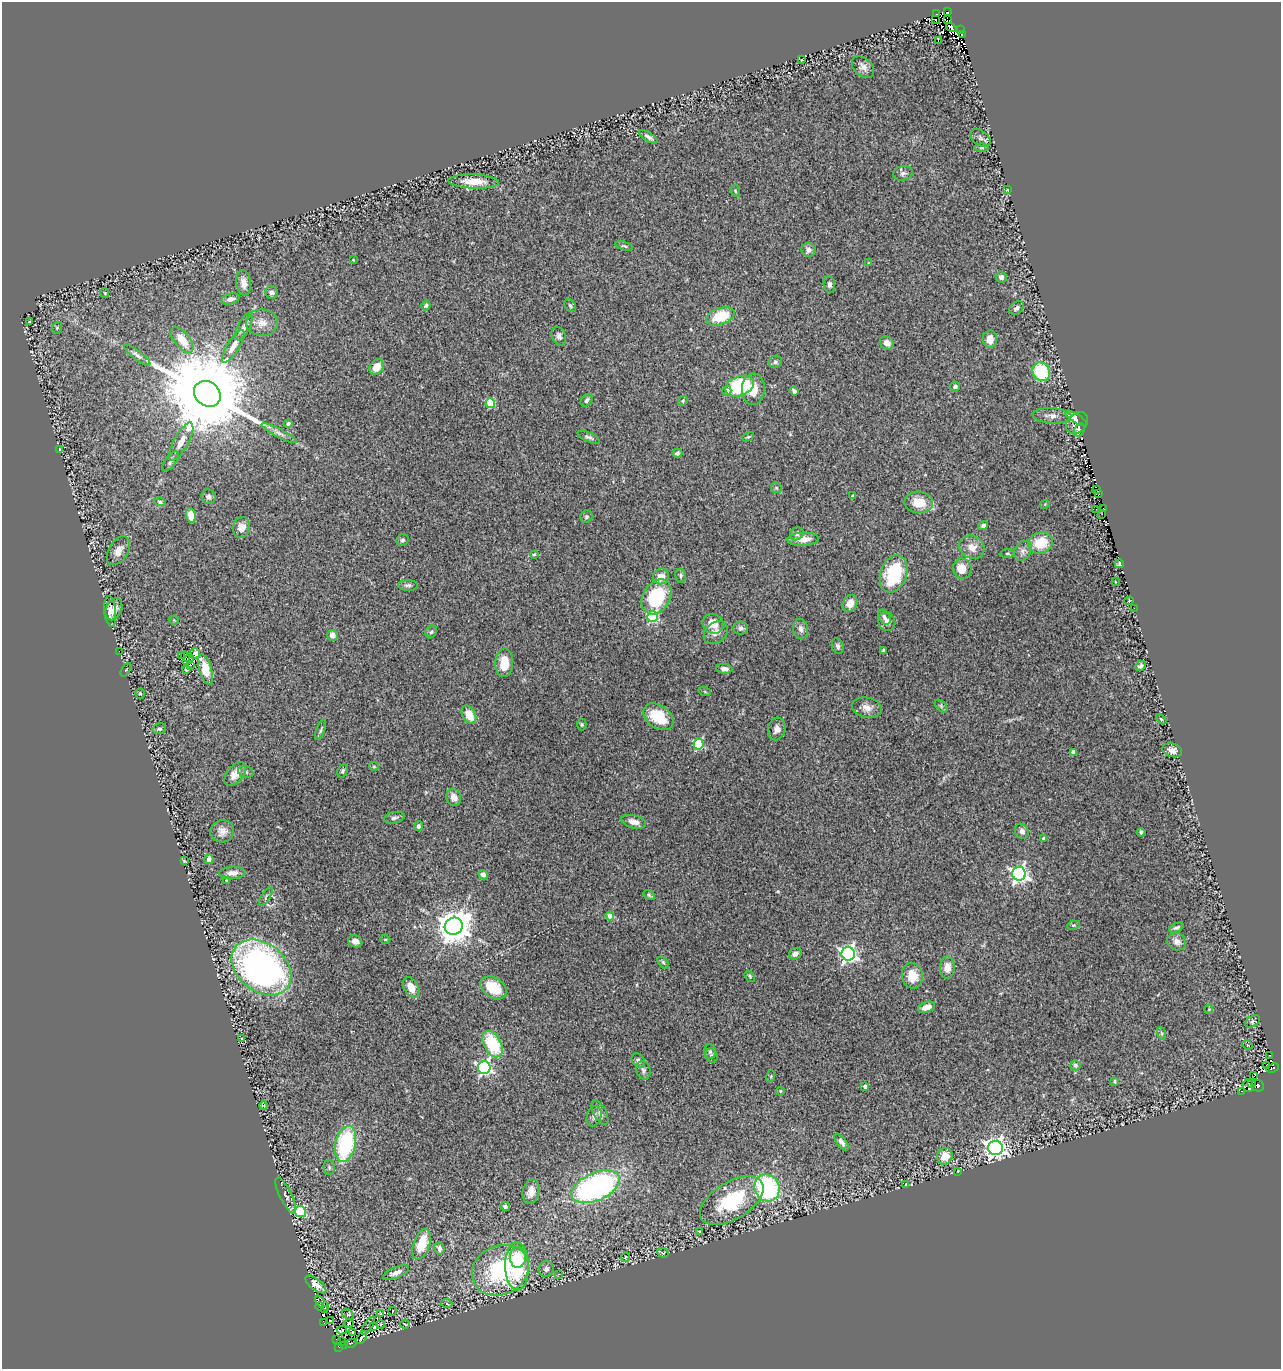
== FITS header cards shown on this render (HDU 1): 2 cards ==
NAXIS1  =                 1279
NAXIS2  =                 1367

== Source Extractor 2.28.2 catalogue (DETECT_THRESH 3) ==
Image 1279 x 1367 px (HDU 1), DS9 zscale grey, 1 PNG px = 1 image px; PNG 1283 x 1371 px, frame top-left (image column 1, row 1367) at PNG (2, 2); each listed source drawn as its Kron ellipse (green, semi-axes under 4 px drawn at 4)
Background 0.131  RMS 0.018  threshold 0.0544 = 3 sigma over >= 5 px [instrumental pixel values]
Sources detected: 261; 9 with non-positive FLUX_AUTO (blend fragments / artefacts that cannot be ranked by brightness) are neither listed nor drawn; the other 252 listed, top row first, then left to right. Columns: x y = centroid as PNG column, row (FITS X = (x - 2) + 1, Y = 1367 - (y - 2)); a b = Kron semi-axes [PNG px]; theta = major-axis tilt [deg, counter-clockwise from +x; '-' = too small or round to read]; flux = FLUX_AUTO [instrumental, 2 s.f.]
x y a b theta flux
948 12 3 2 - 17
936 13 2 2 - 6.5
935 20 3 2 - 0.11
947 20 3 2 - 2200
951 28 5 3 - 36
961 30 3 2 - 5.2
962 34 3 2 - 17
938 40 3 2 - 6.4
801 60 2 2 - 0.69
863 67 13 8 -42 7.8
648 137 10 4 -32 4.3
980 138 11 7 -36 4.4
982 148 7 3 0 1.6
903 173 10 7 16 4.6
474 181 25 7 -2 19
1007 190 4 4 - 0.93
735 191 6 3 -71 1.6
624 246 9 4 -17 2.2
808 250 7 7 - 4.6
353 260 3 2 - 1
868 263 3 2 - 0.87
1001 277 5 5 - 4.6
244 283 12 7 -82 9.8
829 284 8 5 -80 4.1
272 292 6 6 - 4.7
105 293 5 4 - 1.3
230 299 9 5 15 6
426 305 5 4 - 1.9
570 306 7 5 -51 2.6
1016 308 8 6 36 4.4
720 316 14 8 19 45
29 322 4 3 - 1.2
262 323 16 13 -1 14
244 327 15 6 64 5.7
57 328 6 4 69 1.7
559 336 9 7 -66 4.3
990 339 8 7 - 10
182 340 15 7 -51 20
887 343 7 6 - 8.5
233 346 19 6 58 11
137 355 16 4 -37 4.1
775 362 7 6 - 2.7
376 367 8 6 52 17
1041 372 10 8 -61 77
739 386 15 9 19 99
955 387 5 5 - 3.7
753 389 16 11 87 19
727 391 5 4 - 6.9
794 391 4 3 - 3
207 394 14 12 -42 30000
587 400 7 5 50 3.3
683 401 5 4 - 1.6
490 403 5 4 - 58
1052 416 19 7 -3 8.4
1076 418 12 4 -32 9.9
1077 423 12 9 45 6.1
288 424 4 4 - 2.4
1080 430 7 5 64 11
279 433 20 4 -28 6.1
589 437 12 4 -23 3.3
748 437 6 4 29 1.6
181 442 21 7 61 14
59 449 3 2 - 0.89
677 453 5 4 - 2.3
171 461 12 5 53 3.8
776 488 6 5 - 1.7
1096 490 2 2 - 0.73
1099 494 3 2 - 4
853 496 3 3 - 1.6
209 497 7 7 - 4
160 502 6 4 -7 2.2
919 502 14 11 -1 25
1045 504 5 3 - 1.1
1095 509 3 2 - 2.7
1104 509 3 2 - 1.1
1102 514 2 2 - 0.68
191 516 7 5 -78 16
586 517 6 5 - 2.6
983 526 5 4 - 3.5
242 527 10 8 76 10
797 534 7 6 - 3.2
803 539 16 6 2 14
403 540 6 5 - 2.4
1041 543 12 10 16 34
972 547 13 11 -35 13
118 551 16 9 58 10
1023 551 10 8 58 5.8
1007 553 7 4 7 1.9
534 554 4 3 - 1.3
1119 564 4 3 - 26
962 569 10 9 - 18
894 574 19 13 70 72
681 576 7 5 -83 2.7
661 577 8 7 - 13
1115 582 3 2 - 1.8
408 585 10 5 -3 3.3
657 597 18 13 60 74
1129 601 5 3 - 2.8
850 603 9 7 60 12
1134 608 2 2 - 1.1
114 609 11 7 66 9.3
110 611 15 6 -84 7.8
652 617 5 5 - 110
884 617 8 5 -61 3.8
174 620 4 4 - 1.2
887 622 10 8 -70 5.9
713 624 11 9 -26 19
741 628 7 6 - 3.4
801 629 10 7 -81 5.3
431 632 7 5 59 2.3
716 633 13 10 40 7.9
332 635 5 5 - 8.1
838 646 8 5 -72 3.4
119 651 2 2 - 25
883 651 4 3 - 2
195 654 5 5 - 2.3
181 656 4 2 - 7.6
185 656 5 3 - 0.021
188 660 6 2 32 2.7
504 663 14 9 88 21
190 665 3 2 - 1.6
1141 666 5 4 - 3.6
205 669 16 6 -72 26
724 669 8 5 -6 5.3
126 670 7 3 57 1.2
187 670 4 3 - 2.1
705 692 6 4 -20 1.4
140 693 5 4 - 2
941 706 7 4 -46 2.2
867 708 15 10 -12 9.5
469 715 10 6 -62 19
658 717 17 11 -36 42
1161 719 6 3 -45 1.6
582 724 6 4 -88 1.6
159 729 7 5 13 3.6
777 729 11 8 78 7.1
321 730 11 3 72 2.3
699 744 5 5 - 92
1172 750 10 6 -19 7.9
1073 752 4 4 - 5.4
374 766 5 4 - 1.5
343 771 7 5 68 2.3
246 772 8 5 -18 2.9
235 774 14 8 52 13
454 797 9 7 -73 9.7
394 818 10 5 12 4.1
634 822 12 6 -13 9.1
419 826 5 4 - 3
222 831 12 11 - 8.7
1022 831 8 6 -60 5.4
1141 832 4 3 - 2.3
1043 838 3 3 - 1.3
209 859 5 4 - 4.3
184 861 3 2 - 0.98
232 873 13 6 3 7.2
1019 874 7 7 - 480
483 875 5 4 - 4.8
226 880 3 2 - 0.85
649 895 6 4 -30 2
266 896 11 2 59 1.6
610 916 4 4 - 20
1074 925 6 4 10 1.8
454 926 9 8 - 2500
1176 928 8 4 22 2.9
385 939 5 3 - 1.1
355 941 7 6 - 5.9
1177 942 10 8 -30 6.8
795 954 7 5 32 6.1
848 954 7 6 - 420
663 962 7 4 -53 1.9
261 967 33 24 -39 490
947 968 11 7 88 12
750 976 6 4 -53 1.7
912 976 13 10 -78 20
411 987 11 7 -61 16
493 988 14 10 -34 38
926 1007 9 5 18 9.8
1209 1009 4 3 - 0.91
1252 1021 8 5 30 2.6
1161 1033 7 4 -71 2.1
242 1039 3 3 - 1.3
492 1044 14 8 -63 64
1247 1045 5 4 - 1.9
710 1052 7 6 - 3
711 1055 7 6 - 2.7
1269 1056 3 2 - 3.8
638 1061 8 6 -55 4.1
1075 1065 5 5 - 3
1267 1066 4 2 - 29
484 1067 6 6 - 260
1273 1068 6 3 22 6.5
643 1070 9 7 -76 4.2
1254 1075 3 2 - 3.3
771 1076 6 4 73 1.3
1115 1081 4 4 - 1.7
1252 1083 3 3 - 18
865 1086 4 3 - 5.1
1248 1086 6 5 - 13
1258 1086 6 5 - 57
780 1091 4 4 - 1.7
1242 1091 3 2 - 1.6
264 1105 4 2 - 1.1
600 1113 13 6 -62 4.6
594 1116 10 7 75 5.2
841 1142 10 4 -54 4.1
346 1144 18 10 77 120
996 1148 7 7 - 670
945 1156 8 7 - 16
329 1168 7 5 -88 2.8
958 1171 4 3 - 0.76
906 1184 4 3 - 0.81
596 1187 26 13 24 320
767 1188 14 12 -64 200
531 1192 12 8 76 10
286 1196 20 6 -64 4.9
732 1201 35 18 31 83
505 1206 5 4 - 3
300 1212 5 5 - 110
699 1231 4 2 - 0.96
422 1244 16 8 72 35
439 1248 6 5 - 4.9
663 1253 6 4 -23 1.9
518 1257 10 8 87 21
625 1257 5 3 - 0.98
517 1266 24 12 -89 87
546 1269 8 7 - 5.3
500 1270 29 24 26 150
396 1273 14 5 22 7.8
558 1274 4 3 - 1.1
316 1284 12 5 -38 10
322 1303 9 3 -48 1.8
447 1304 5 3 - 1.3
319 1306 4 3 - 0.83
325 1309 3 2 - 0.97
393 1311 4 2 - 0.61
348 1314 6 4 -31 1.4
381 1314 3 2 - 0.96
331 1321 4 2 - 0.7
324 1323 3 2 - 1.7
349 1323 5 4 - 1.2
381 1324 4 3 - 1.2
405 1324 5 2 - 1
368 1326 10 2 58 1.1
374 1327 3 2 - 0.84
342 1330 5 2 - 3
353 1332 3 2 - 0.78
362 1337 7 2 56 1.8
337 1339 2 2 - 0.86
341 1342 3 2 - 1.8
351 1343 6 3 20 0.9
344 1345 2 2 - 2
338 1347 4 2 - 1.3
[9 non-positive-flux detections neither listed nor drawn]